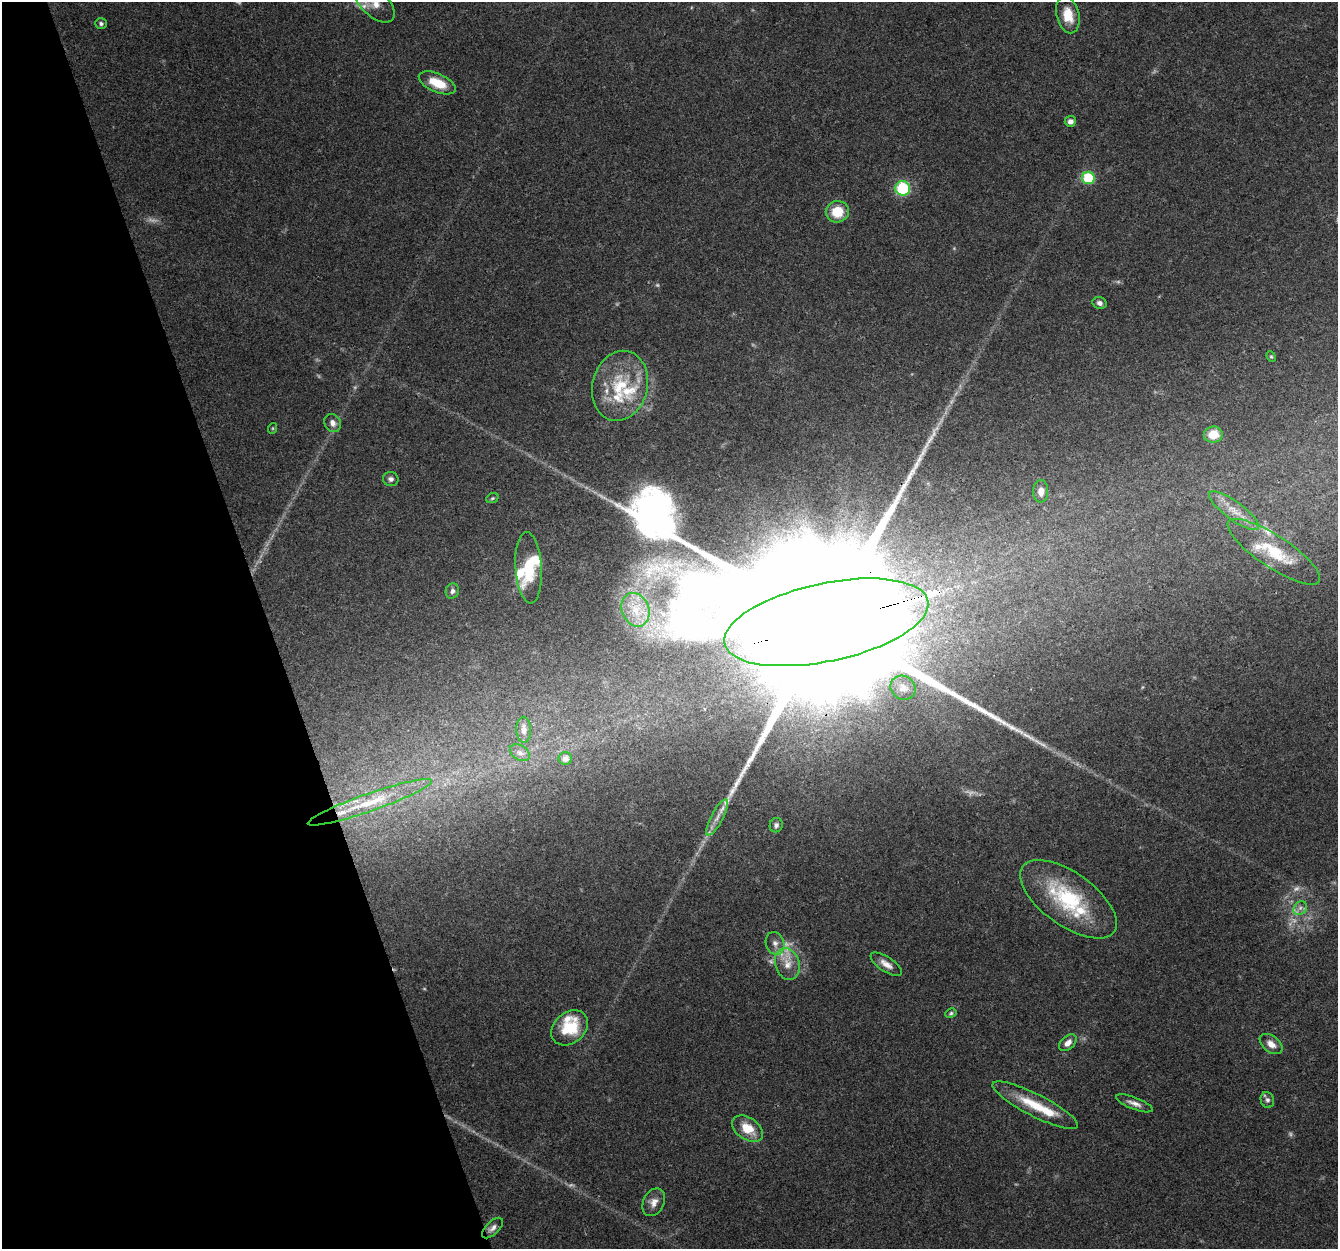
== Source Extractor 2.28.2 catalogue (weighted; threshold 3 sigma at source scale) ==
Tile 5 of 4 x 4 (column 1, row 2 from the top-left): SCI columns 1-1336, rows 2613-3859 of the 5345 x 5167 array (HDU 1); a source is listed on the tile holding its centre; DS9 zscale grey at full resolution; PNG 1340 x 1251 px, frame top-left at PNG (2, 2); each listed source drawn as its Kron ellipse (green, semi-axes under 4 px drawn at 4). Shown black and unused: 20% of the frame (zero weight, under 3 of 4 exposures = <1% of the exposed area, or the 3 px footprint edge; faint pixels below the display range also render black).
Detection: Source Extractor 2.28.2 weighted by HDU 2 'WHT'; one run over the whole footprint, this tile lists its part. Background 0.0694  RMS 0.005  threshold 0.0225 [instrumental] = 3 sigma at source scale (4.5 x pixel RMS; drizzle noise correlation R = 1.50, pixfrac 1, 0.0396/0.0396 arcsec/px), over >= 5 px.
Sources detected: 70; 14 too faint to see at this stretch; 1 inside a brighter object's white glare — neither listed nor drawn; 10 inside a brighter listed object's ellipse — not listed separately; the other 45 listed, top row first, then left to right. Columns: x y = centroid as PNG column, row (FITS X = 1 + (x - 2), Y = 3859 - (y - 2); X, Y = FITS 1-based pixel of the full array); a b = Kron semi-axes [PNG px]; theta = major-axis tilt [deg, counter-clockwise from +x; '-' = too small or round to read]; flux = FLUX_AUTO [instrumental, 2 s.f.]
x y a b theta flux
374 3 25 13 -44 8.9
1068 15 19 11 -76 9.1
101 23 6 5 - 1.2
437 83 20 9 -23 12
1070 121 6 5 - 2.2
1088 178 6 6 - 29
903 188 7 7 - 46
837 212 11 10 - 12
1099 303 7 6 - 1.8
1271 357 5 4 - 0.66
620 386 35 27 76 29
333 423 9 8 - 2.8
273 428 5 3 - 0.51
1213 435 9 8 - 8.2
391 479 8 7 - 1.8
1041 491 11 7 89 3.5
492 498 6 4 20 0.76
1234 511 30 9 -36 9
1274 552 54 16 -33 24
529 568 36 13 -86 16
452 591 7 6 - 1.6
635 610 17 13 -66 10
826 622 104 39 12 80000
903 688 13 11 -38 4.3
524 730 13 7 -89 3.5
520 753 11 7 -32 2.5
565 759 7 6 - 3
370 802 65 9 19 20
717 817 20 6 62 4.3
776 825 7 6 - 1.5
1069 899 56 26 -35 46
1300 908 7 6 - 1.9
775 943 12 9 -71 3.3
787 964 16 12 -72 6.4
886 964 18 7 -33 4.1
951 1013 6 4 28 0.84
570 1028 20 15 40 19
1068 1043 10 6 42 3.3
1271 1044 13 8 -37 4
1267 1100 8 6 -70 1.4
1134 1103 19 6 -21 3.2
1035 1105 47 11 -27 18
747 1129 17 11 -34 10
654 1202 14 10 64 4.1
492 1228 13 6 44 2.4
Overlapping masked pixels (flux is a lower limit): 1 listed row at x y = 826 622
Isophote crosses this tile's border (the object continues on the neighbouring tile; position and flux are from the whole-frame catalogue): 1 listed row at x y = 374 3